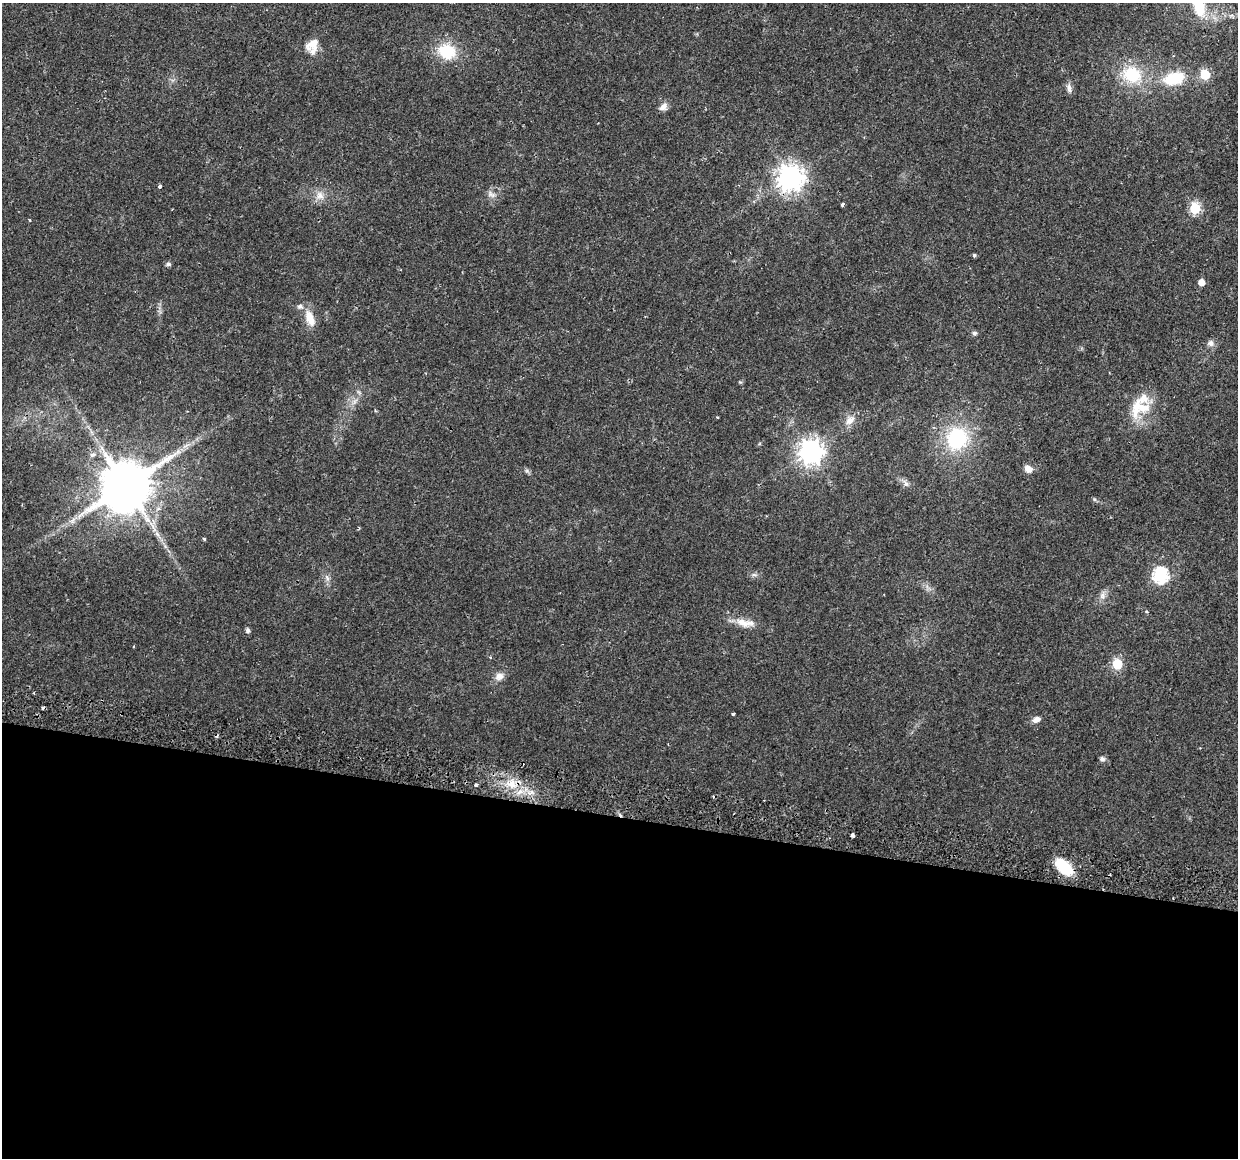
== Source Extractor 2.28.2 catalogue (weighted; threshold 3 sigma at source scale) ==
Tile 14 of 4 x 4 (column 2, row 4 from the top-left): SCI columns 1300-2535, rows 288-1443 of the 5079 x 5259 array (HDU 1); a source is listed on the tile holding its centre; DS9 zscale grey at full resolution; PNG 1240 x 1160 px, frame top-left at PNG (2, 3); no overlay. Shown black and unused: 30% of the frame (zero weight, under 2 of 3 exposures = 5% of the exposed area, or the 3 px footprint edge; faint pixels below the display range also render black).
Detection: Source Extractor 2.28.2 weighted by HDU 2 'WHT'; one run over the whole footprint, this tile lists its part. Background 0.0172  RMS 0.0026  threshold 0.0119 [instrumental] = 3 sigma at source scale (4.5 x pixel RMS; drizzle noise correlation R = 1.50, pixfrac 1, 0.0396/0.0396 arcsec/px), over >= 5 px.
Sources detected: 60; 1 too faint to see at this stretch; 3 cosmic-ray / hot-pixel residue — not listed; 5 inside a brighter listed object's ellipse — not listed separately; the other 51 listed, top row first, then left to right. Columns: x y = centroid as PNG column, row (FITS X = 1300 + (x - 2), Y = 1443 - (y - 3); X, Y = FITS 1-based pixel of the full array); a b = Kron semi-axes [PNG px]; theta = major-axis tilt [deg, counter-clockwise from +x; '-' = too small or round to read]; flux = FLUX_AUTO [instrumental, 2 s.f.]
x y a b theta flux
1199 7 25 13 -75 9
313 44 20 14 64 4
447 52 19 16 -21 10
1132 74 27 21 -26 12
1205 75 6 6 - 13
1174 78 28 16 15 10
1069 88 13 6 -81 1.1
663 106 12 8 44 1.5
790 178 9 9 - 260
160 187 3 3 - 0.79
491 194 13 7 -22 1.3
320 195 12 11 - 2.2
842 205 3 3 - 1.3
1195 208 6 6 - 22
30 220 3 2 - 0.29
974 255 4 4 - 0.47
168 264 6 5 - 0.56
1201 282 5 5 - 2.4
310 318 22 11 -68 4
974 333 6 6 - 0.55
1211 343 10 8 -15 1.2
359 392 9 3 -45 0.45
1136 409 33 11 80 5.5
717 417 3 2 - 0.26
850 420 16 9 41 2.2
956 438 16 15 - 24
811 451 8 8 - 220
178 452 7 4 18 0.77
92 455 8 6 39 0.8
1028 469 10 8 -38 1.7
906 483 12 6 -65 0.94
126 485 14 13 - 1600
1094 499 6 4 -71 0.34
73 520 10 4 42 1.1
204 539 4 3 - 0.36
754 575 9 4 -8 0.62
1160 575 7 7 - 50
327 578 10 4 -63 0.84
1103 595 12 8 86 1.5
1147 611 5 3 - 0.38
745 623 28 10 -8 3.7
248 630 5 5 - 0.76
1117 664 6 6 - 15
499 676 12 10 27 1.8
733 714 3 3 - 0.59
1037 719 9 6 20 1.6
1102 759 8 6 -16 0.67
511 784 16 13 -51 4.8
476 785 3 3 - 0.92
852 835 4 3 - 1.8
1064 867 21 11 -44 9.2
Isophote crosses this tile's border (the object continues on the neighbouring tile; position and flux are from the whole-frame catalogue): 1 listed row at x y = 1199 7